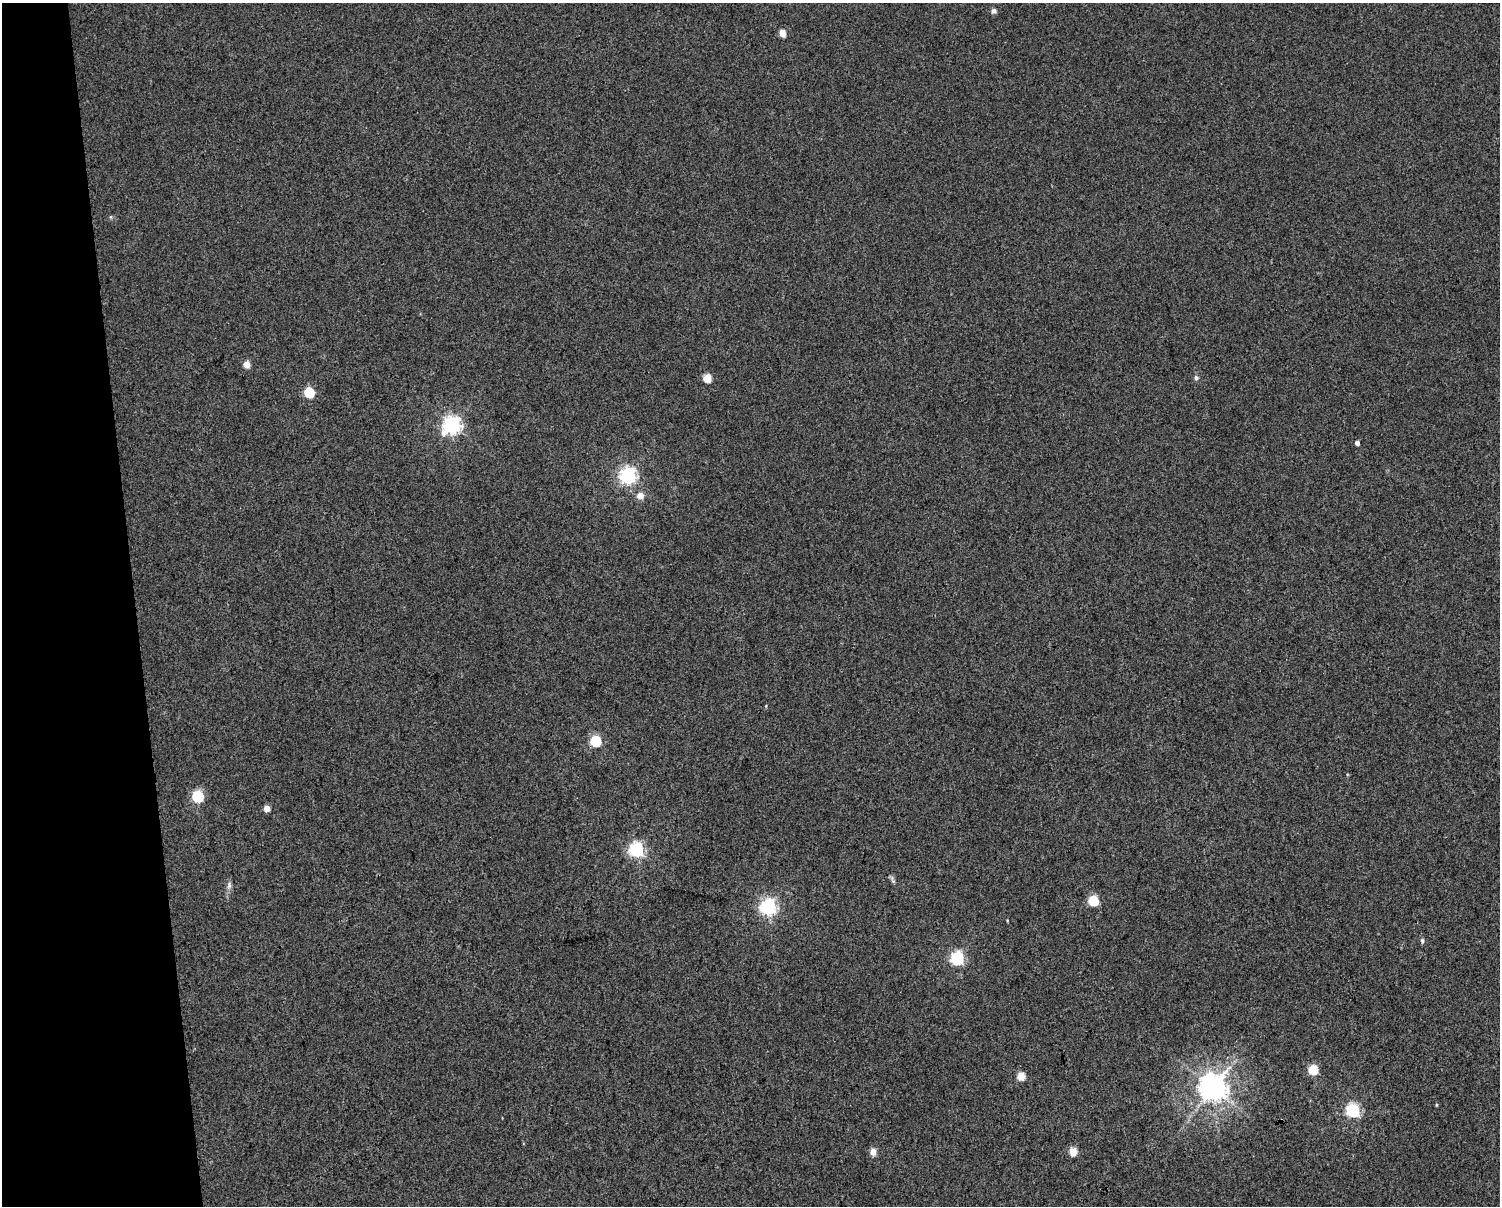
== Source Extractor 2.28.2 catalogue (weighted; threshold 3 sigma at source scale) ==
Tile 4 of 3 x 4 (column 1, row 2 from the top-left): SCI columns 26-1523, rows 2411-3614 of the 4589 x 4819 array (HDU 1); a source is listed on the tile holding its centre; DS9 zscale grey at full resolution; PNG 1502 x 1208 px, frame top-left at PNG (2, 3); no overlay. Shown black and unused: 9% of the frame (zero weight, under 3 of 4 exposures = <1% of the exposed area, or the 3 px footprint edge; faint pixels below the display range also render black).
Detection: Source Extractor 2.28.2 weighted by HDU 2 'WHT'; one run over the whole footprint, this tile lists its part. Background 0.00531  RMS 0.0044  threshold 0.0198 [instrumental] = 3 sigma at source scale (4.5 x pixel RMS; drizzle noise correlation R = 1.50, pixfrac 1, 0.0396/0.0396 arcsec/px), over >= 5 px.
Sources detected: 28; all 28 listed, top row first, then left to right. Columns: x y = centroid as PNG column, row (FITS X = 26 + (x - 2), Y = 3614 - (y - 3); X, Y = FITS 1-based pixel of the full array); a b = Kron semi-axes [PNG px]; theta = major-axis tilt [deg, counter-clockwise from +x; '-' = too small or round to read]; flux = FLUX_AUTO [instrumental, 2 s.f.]
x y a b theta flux
993 11 5 4 - 2.4
782 33 5 4 - 6
247 364 5 5 - 5.4
707 378 5 5 - 13
1196 378 6 5 - 1
309 392 6 5 - 25
452 425 7 7 - 180
1357 443 4 4 - 2.4
628 475 6 6 - 160
640 496 5 5 - 5.3
766 706 5 3 - 0.34
595 741 6 5 - 39
198 796 6 6 - 47
267 808 4 4 - 5.5
636 850 6 6 - 110
892 878 13 4 -86 1
229 885 10 6 83 1.6
1093 901 5 5 - 29
768 906 7 7 - 100
1422 941 6 5 - 1.1
957 958 6 6 - 81
1313 1069 5 5 - 22
1021 1076 5 5 - 11
1213 1087 8 8 - 610
1436 1105 5 3 - 0.41
1353 1110 6 6 - 81
1073 1151 5 4 - 12
873 1152 5 4 - 6.2